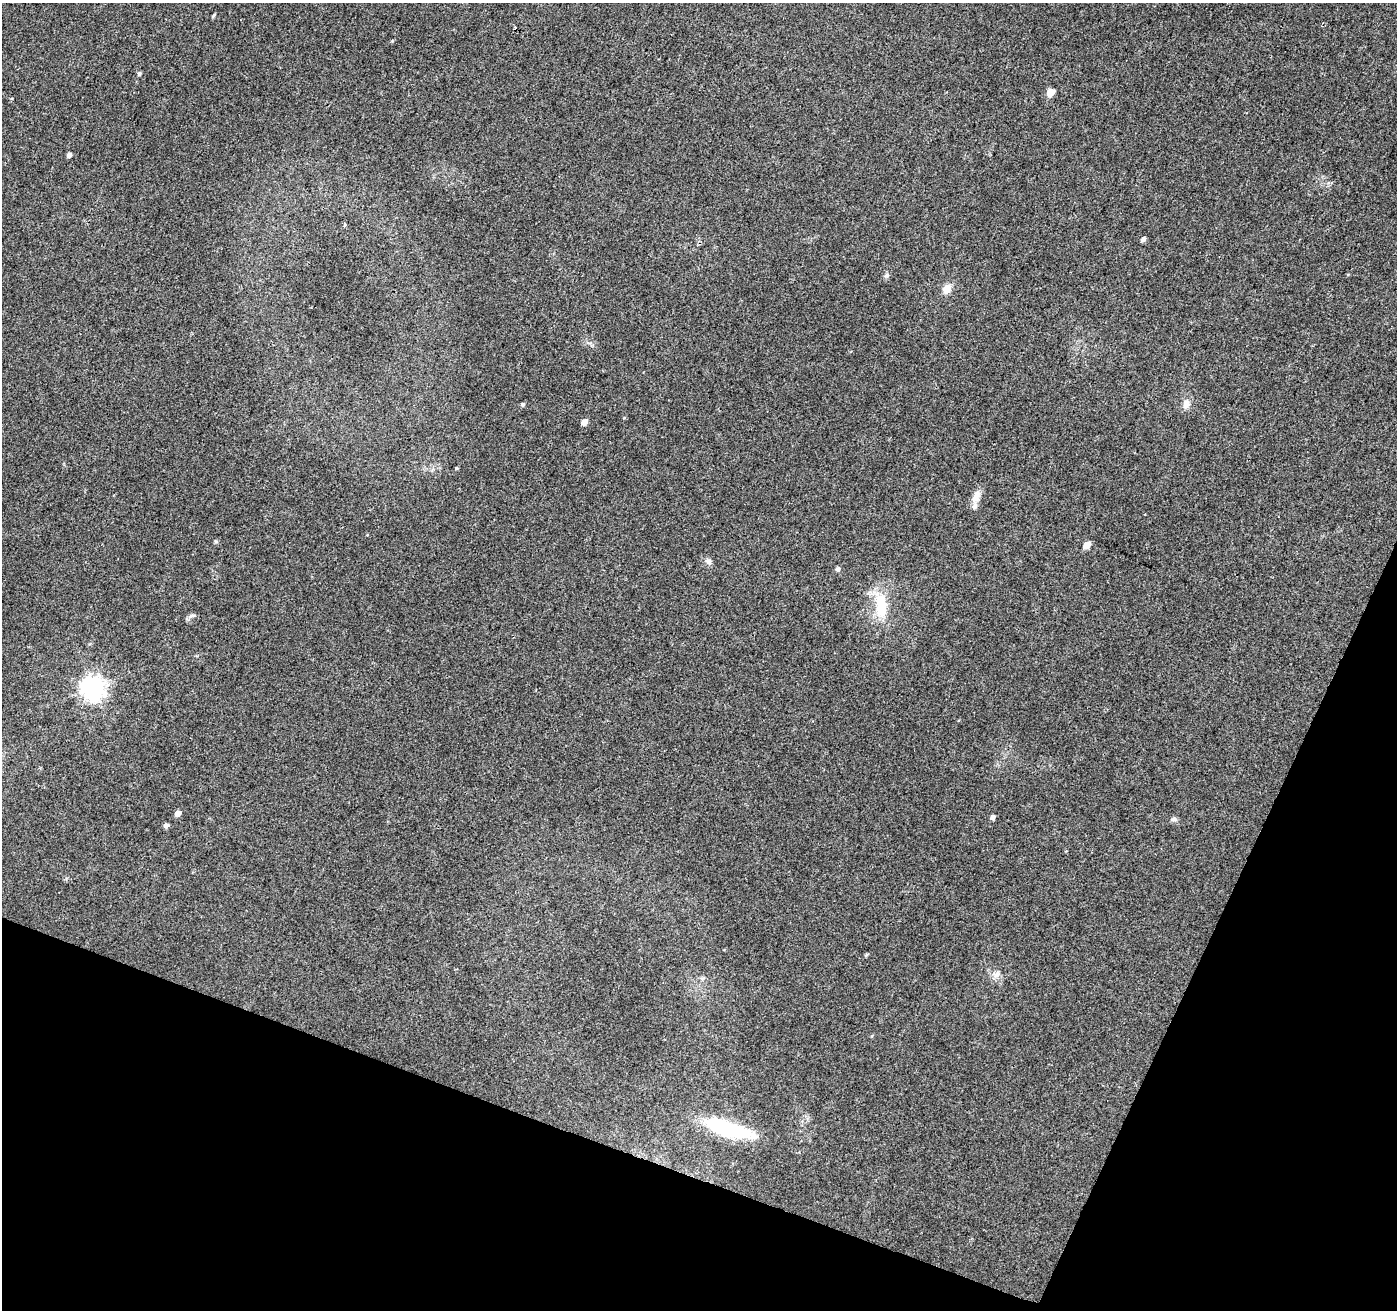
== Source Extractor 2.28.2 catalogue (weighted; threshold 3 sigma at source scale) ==
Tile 15 of 4 x 4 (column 3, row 4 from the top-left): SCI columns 2797-4191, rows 275-1582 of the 5586 x 5714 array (HDU 1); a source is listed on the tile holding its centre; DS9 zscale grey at full resolution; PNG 1399 x 1312 px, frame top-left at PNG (2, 3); no overlay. Shown black and unused: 19% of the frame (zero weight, under 3 of 4 exposures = <1% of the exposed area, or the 3 px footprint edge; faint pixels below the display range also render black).
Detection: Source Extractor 2.28.2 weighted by HDU 2 'WHT'; one run over the whole footprint, this tile lists its part. Background 0.0372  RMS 0.004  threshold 0.0182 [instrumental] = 3 sigma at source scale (4.5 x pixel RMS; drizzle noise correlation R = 1.50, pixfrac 1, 0.0396/0.0396 arcsec/px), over >= 5 px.
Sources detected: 28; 1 cosmic-ray / hot-pixel residue — not listed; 1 inside a brighter listed object's ellipse — not listed separately; the other 26 listed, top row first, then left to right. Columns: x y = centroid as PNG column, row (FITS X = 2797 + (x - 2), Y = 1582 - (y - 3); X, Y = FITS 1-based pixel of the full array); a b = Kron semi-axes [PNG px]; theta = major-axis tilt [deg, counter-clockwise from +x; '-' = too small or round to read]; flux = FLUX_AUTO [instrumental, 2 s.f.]
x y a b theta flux
213 16 5 3 - 0.6
139 74 5 4 - 0.78
1050 93 5 5 - 7.4
69 155 5 4 - 1.5
345 225 3 3 - 0.87
1143 240 5 4 - 1.3
886 276 6 4 18 0.65
947 289 11 8 59 3.6
1186 404 12 8 78 2.6
523 405 5 5 - 0.78
584 422 5 5 - 2.5
457 468 4 3 - 0.44
976 496 18 9 66 3.3
1087 545 5 4 - 5.1
709 562 9 7 -45 1.3
837 569 5 5 - 1
881 605 27 12 -85 15
190 616 9 3 45 0.91
93 688 8 8 - 300
178 813 6 5 - 2.2
992 817 5 4 - 1.4
1174 819 8 6 1 0.96
166 825 5 4 - 1.4
866 955 4 4 - 0.53
997 975 9 7 43 1.7
727 1128 55 14 -17 34
Unlisted compact peaks at least as high as the median listed source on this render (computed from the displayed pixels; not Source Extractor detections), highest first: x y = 216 541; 392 41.